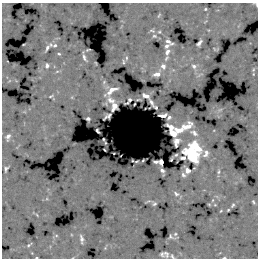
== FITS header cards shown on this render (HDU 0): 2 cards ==
NAXIS1  =                  256 /
NAXIS2  =                  256 /

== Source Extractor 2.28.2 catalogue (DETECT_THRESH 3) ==
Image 256 x 256 px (HDU 0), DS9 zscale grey, 1 PNG px = 1 image px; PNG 260 x 260 px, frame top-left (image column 1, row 256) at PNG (2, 3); no overlay
Background -0.401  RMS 5.3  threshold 16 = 3 sigma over >= 5 px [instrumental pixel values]
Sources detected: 83; all 83 listed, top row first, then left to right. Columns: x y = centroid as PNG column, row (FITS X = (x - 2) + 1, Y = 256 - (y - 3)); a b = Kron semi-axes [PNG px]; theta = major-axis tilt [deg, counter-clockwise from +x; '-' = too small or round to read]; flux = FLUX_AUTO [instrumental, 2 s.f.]
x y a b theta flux
256 4 4 3 - 740
205 9 3 2 - 390
159 15 7 3 55 420
152 30 7 5 -8 630
159 32 4 4 - 370
154 36 7 5 -15 720
169 42 8 4 -35 1400
199 43 6 3 52 1300
55 45 6 5 - 960
166 46 4 3 - 1100
47 48 9 4 62 1300
88 50 4 2 - 360
167 52 6 4 59 1600
59 54 4 3 - 440
84 57 12 4 -71 1200
126 58 7 4 -83 590
166 58 8 5 54 820
123 62 4 2 - 400
47 66 6 5 - 1100
163 66 7 6 - 1700
194 66 7 6 - 1200
253 69 7 4 70 560
57 71 6 4 3 510
157 74 8 5 20 1900
104 82 6 4 48 490
112 90 12 6 33 3800
51 96 8 4 22 510
146 96 7 4 -23 2000
72 97 5 3 - 350
111 100 11 7 -26 2000
129 101 8 3 44 560
152 102 7 3 -60 1100
114 106 7 5 71 3200
156 107 4 3 - 540
109 116 5 3 - 330
163 116 7 3 3 1200
106 117 6 2 49 480
169 117 4 3 - 900
88 119 4 3 - 820
171 127 7 4 -30 3300
186 127 11 6 27 4900
179 130 8 4 -1 4200
97 131 4 2 - 480
173 133 8 4 -39 4600
194 133 10 6 -33 1800
8 136 7 5 73 1700
103 139 3 2 - 310
177 142 8 5 86 2400
196 147 12 6 -42 11000
206 153 8 7 - 1900
192 154 12 9 -57 45000
176 155 3 3 - 400
171 159 3 2 - 310
143 160 3 2 - 240
136 161 3 2 - 290
155 162 5 3 - 800
161 162 5 3 - 950
6 169 6 4 65 780
162 171 5 3 - 1400
187 171 6 4 -59 1400
218 172 7 5 87 700
183 175 6 5 - 910
176 194 8 6 -33 1100
253 202 5 3 - 540
154 203 4 4 - 670
209 204 4 3 - 320
215 205 4 4 - 350
233 205 6 4 55 660
228 210 3 2 - 350
221 211 4 3 - 320
37 215 5 3 - 320
175 234 5 4 - 540
56 236 5 4 - 450
172 237 9 4 -12 550
81 239 11 4 -80 1400
29 245 5 2 - 600
105 248 4 4 - 370
32 253 3 3 - 230
162 254 5 4 - 790
166 254 6 4 -70 890
172 256 6 4 -55 720
36 258 3 2 - 330
224 258 5 2 - 600
At the frame edge (FLAGS 8, measured only in part): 4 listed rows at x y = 256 4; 172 256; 36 258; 224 258